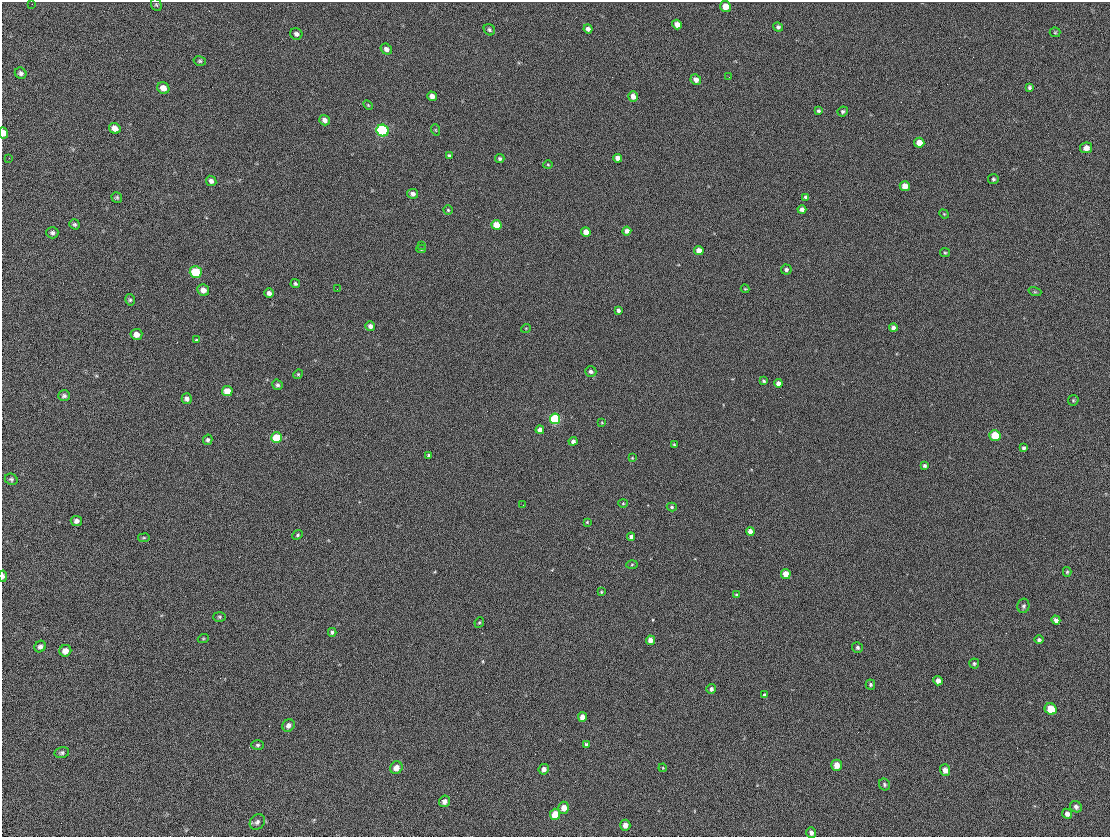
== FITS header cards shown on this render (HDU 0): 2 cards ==
NAXIS1  =                 1108
NAXIS2  =                  835

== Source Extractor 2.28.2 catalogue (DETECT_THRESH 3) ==
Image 1108 x 835 px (HDU 0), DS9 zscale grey, 1 PNG px = 1 image px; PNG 1112 x 839 px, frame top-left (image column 1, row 835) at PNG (2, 2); each listed source drawn as its Kron ellipse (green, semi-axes under 4 px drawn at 4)
Background 98.2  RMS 16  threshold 48.8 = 3 sigma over >= 5 px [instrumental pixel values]
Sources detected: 139; all 139 listed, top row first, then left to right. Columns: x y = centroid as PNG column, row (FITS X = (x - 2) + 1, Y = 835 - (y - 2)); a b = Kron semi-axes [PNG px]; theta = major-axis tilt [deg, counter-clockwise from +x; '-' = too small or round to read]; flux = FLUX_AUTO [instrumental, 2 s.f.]
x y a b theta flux
32 4 2 2 - 890
156 5 6 5 - 1500
725 6 5 5 - 12000
677 24 5 4 - 6100
778 27 5 4 - 2100
588 29 4 4 - 3500
489 30 6 5 - 2300
1055 32 5 5 - 1400
296 34 6 5 - 3300
386 49 6 5 - 4000
200 61 6 5 - 1700
21 73 6 5 - 2500
729 77 2 2 - 700
696 80 5 5 - 5100
1030 87 4 4 - 1900
163 88 6 5 - 8200
432 96 5 4 - 5700
633 96 5 4 - 6100
368 105 6 3 -45 1100
818 111 4 3 - 1600
843 111 5 4 - 1900
324 120 5 5 - 4700
115 128 6 5 - 7400
436 130 6 3 -70 1100
383 131 6 5 - 130000
4 133 6 4 -81 8600
919 143 5 5 - 9500
1086 148 6 5 - 6000
449 156 4 3 - 1900
9 158 2 2 - 770
617 158 4 4 - 5700
500 159 4 4 - 1800
548 165 5 3 - 990
993 179 5 5 - 1700
211 181 5 5 - 3500
905 186 5 5 - 8500
413 194 5 5 - 4100
117 197 5 5 - 1800
806 197 4 4 - 2800
802 209 4 4 - 3800
448 210 4 4 - 1300
944 214 5 4 - 1000
74 224 5 5 - 1900
496 225 5 5 - 20000
627 231 4 4 - 5000
586 232 5 4 - 10000
52 233 6 5 - 2500
421 245 2 2 - 590
421 249 5 4 - 1400
699 250 5 4 - 12000
945 253 5 4 - 1300
786 270 5 5 - 2500
196 272 6 5 - 42000
295 283 5 4 - 1800
337 289 2 2 - 510
745 289 4 4 - 1100
203 290 6 5 - 6500
1035 292 6 4 -17 1700
269 293 5 4 - 4600
130 300 6 4 -75 1800
618 310 4 3 - 3100
370 326 5 4 - 4900
526 328 5 3 - 820
893 328 4 4 - 4400
136 334 6 5 - 8200
196 340 4 4 - 1200
591 371 6 5 - 3400
298 374 5 4 - 1300
764 381 4 3 - 1400
778 383 4 4 - 6600
277 385 5 5 - 2600
227 391 5 5 - 12000
64 396 6 5 - 2500
187 399 5 5 - 3700
1073 400 6 5 - 1500
555 419 5 5 - 99000
602 423 4 2 - 880
540 430 4 4 - 4900
995 435 6 5 - 32000
277 438 5 5 - 28000
208 440 5 4 - 2500
573 441 4 4 - 3600
674 445 4 3 - 1200
1024 448 4 4 - 2300
429 455 4 3 - 2200
632 458 4 3 - 750
924 466 4 4 - 2200
11 479 6 5 - 2100
623 503 4 4 - 1200
523 505 2 2 - 470
672 507 5 4 - 1700
76 521 5 5 - 4100
587 522 3 2 - 900
750 531 4 4 - 6200
298 535 6 4 43 1700
631 537 4 4 - 3300
144 538 6 3 8 1200
632 564 5 3 - 1200
1067 572 5 4 - 1500
786 574 5 5 - 15000
3 576 5 3 - 4700
601 592 3 3 - 990
737 595 4 4 - 1800
1023 606 7 6 - 2600
219 617 6 5 - 1700
1056 620 4 4 - 3900
479 622 5 4 - 1500
332 632 4 4 - 2100
203 639 5 3 - 1200
650 640 4 4 - 6300
1039 640 4 4 - 2100
40 646 6 5 - 3200
857 648 5 5 - 2200
65 651 6 5 - 6600
974 663 5 5 - 1800
938 681 5 4 - 6100
870 685 5 4 - 1900
711 689 5 4 - 3200
764 695 4 3 - 1900
1051 709 6 5 - 23000
582 717 5 4 - 8100
288 725 6 5 - 4500
586 744 4 4 - 1900
258 745 6 5 - 2000
62 753 7 5 13 2400
836 765 5 5 - 11000
396 768 6 6 - 8500
663 768 4 3 - 970
544 769 5 5 - 5000
945 770 6 5 - 6700
884 784 6 5 - 1900
444 801 6 5 - 5400
1076 807 6 5 - 3100
564 808 6 5 - 8700
555 814 6 5 - 19000
1067 814 5 4 - 4100
257 822 8 6 48 3700
625 825 5 5 - 6700
811 832 5 4 - 3400
At the frame edge (FLAGS 8, measured only in part): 2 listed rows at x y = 4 133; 3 576

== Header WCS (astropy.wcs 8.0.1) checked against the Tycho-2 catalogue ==
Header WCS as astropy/WCSLIB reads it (CRVAL/CRPIX/CD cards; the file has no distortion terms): RA---TAN/DEC--TAN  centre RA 23:07:10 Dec +58:33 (346.79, +58.55 deg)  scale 0.986 arcsec/px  FOV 18.2' x 13.7'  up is +12 deg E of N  parity normal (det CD < 0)
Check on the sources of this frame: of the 60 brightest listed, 9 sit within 1.6 arcsec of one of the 20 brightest Tycho-2 stars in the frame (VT <= 12.46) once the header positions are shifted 0.27 arcsec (0.23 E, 0.15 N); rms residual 0.53 arcsec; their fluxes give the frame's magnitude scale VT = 22.56 - 2.5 log10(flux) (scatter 0.19 mag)
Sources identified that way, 9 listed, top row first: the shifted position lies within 1.6 arcsec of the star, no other Tycho-2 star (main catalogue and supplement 1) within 3.2 arcsec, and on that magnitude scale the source's flux lands within +1.5 / -3 mag of the star's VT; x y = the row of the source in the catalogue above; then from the Tycho-2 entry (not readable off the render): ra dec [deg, ICRS J2000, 3 dp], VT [Tycho-2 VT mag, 2 dp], TYC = Tycho-2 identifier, HIP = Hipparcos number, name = IAU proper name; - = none
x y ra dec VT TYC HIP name
725 6 346.748 +58.674 11.95 4010-1910-1 - -
115 128 347.050 +58.607 12.46 4010-1983-1 - -
496 225 346.843 +58.603 11.99 4010-1871-1 - -
196 272 346.992 +58.573 11.00 4010-2329-1 - -
555 419 346.792 +58.554 9.85 4010-2235-1 114160 -
995 435 346.564 +58.574 11.49 3997-2299-1 - -
277 438 346.933 +58.534 11.52 4010-2078-1 - -
786 574 346.657 +58.525 11.84 3997-2023-1 - -
1051 709 346.506 +58.504 11.68 3997-2094-1 - -